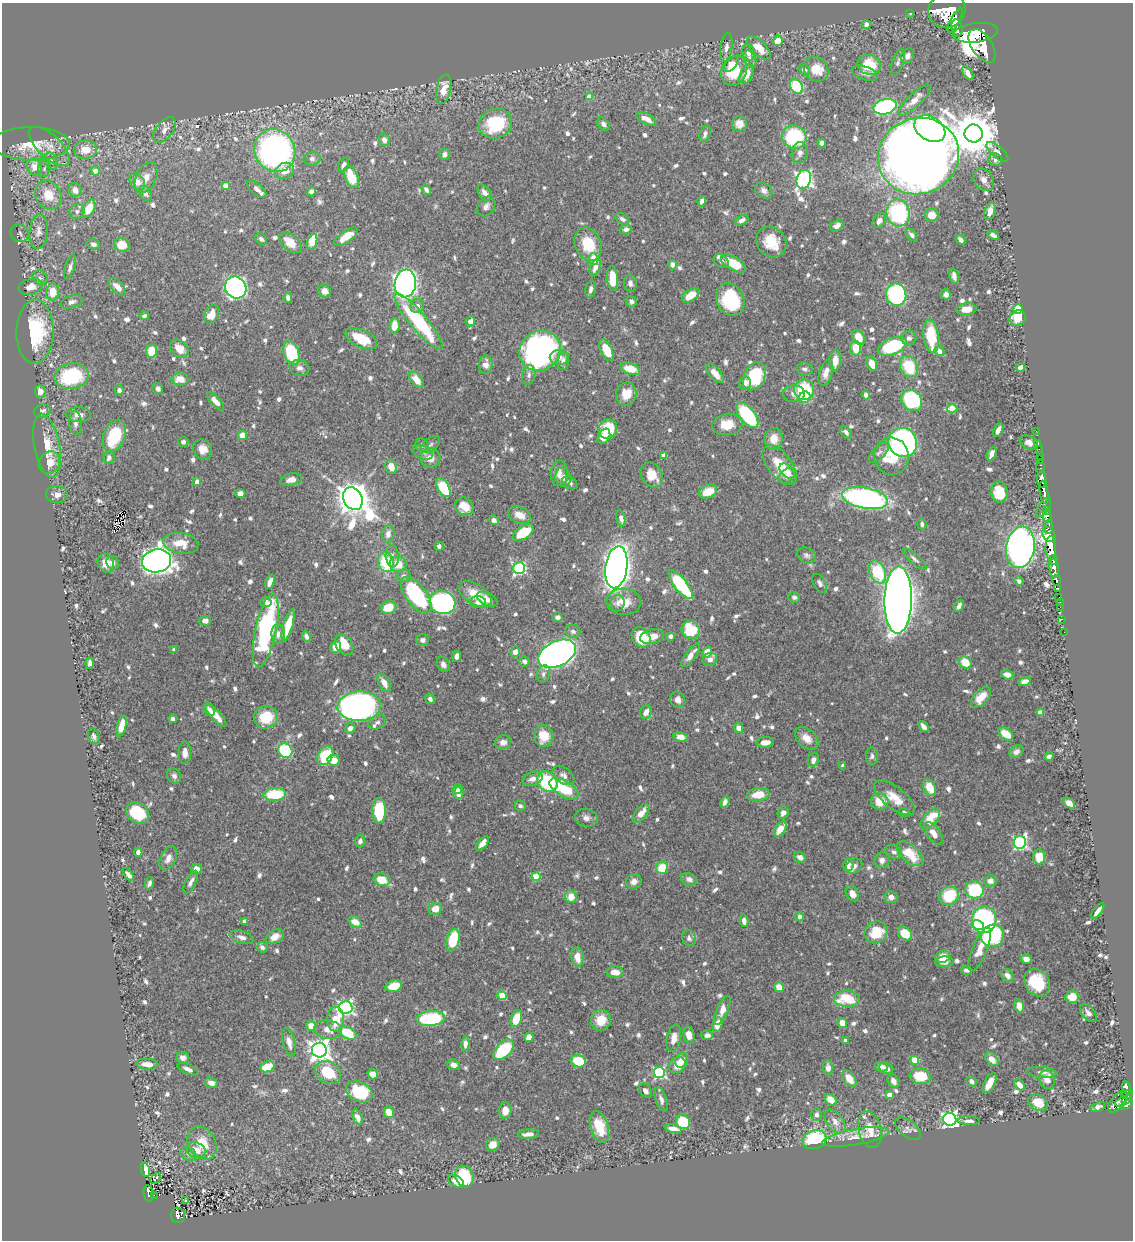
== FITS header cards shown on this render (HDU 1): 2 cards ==
NAXIS1  =                 1131
NAXIS2  =                 1238

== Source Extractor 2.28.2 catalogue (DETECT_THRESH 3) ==
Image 1131 x 1238 px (HDU 1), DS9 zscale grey, 1 PNG px = 1 image px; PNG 1135 x 1242 px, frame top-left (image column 1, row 1238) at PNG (2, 3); each listed source drawn as its Kron ellipse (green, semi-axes under 4 px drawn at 4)
Background 0.66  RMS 0.0096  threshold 0.0288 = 3 sigma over >= 5 px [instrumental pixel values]
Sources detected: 906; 1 with non-positive FLUX_AUTO (blend fragments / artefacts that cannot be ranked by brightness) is neither listed nor drawn; of the other 905, the 500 brightest by FLUX_AUTO listed and drawn (405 fainter detections omitted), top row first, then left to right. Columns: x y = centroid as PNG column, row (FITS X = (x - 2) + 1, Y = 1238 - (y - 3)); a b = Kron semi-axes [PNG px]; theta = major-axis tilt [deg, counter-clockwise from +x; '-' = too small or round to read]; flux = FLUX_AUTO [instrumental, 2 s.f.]
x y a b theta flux
947 10 19 17 26 7800
910 13 2 2 - 11
955 20 14 4 62 2600
866 25 4 4 - 3.6
957 28 8 5 -80 2100
976 33 22 9 8 6900
778 41 5 5 - 8.8
982 46 19 10 -57 7100
726 47 14 6 81 3.5
759 48 15 7 -44 12
748 52 8 6 -77 4
908 56 8 6 63 4.1
750 59 9 6 -63 2.2
898 62 14 5 73 2.4
731 64 9 5 50 4.5
869 65 12 10 -19 21
816 69 13 11 -45 11
804 70 6 4 -38 2.3
734 71 15 12 61 29
865 73 13 6 -19 2.8
968 73 8 4 -56 3.7
746 74 10 6 65 8.3
796 87 8 6 -58 36
444 89 15 7 79 9.4
589 97 4 4 - 7.3
914 100 21 6 43 7.4
885 107 11 7 13 89
646 119 11 5 -27 6.8
495 124 17 14 23 39
603 124 7 5 -53 3
739 124 8 7 - 6.1
930 129 17 11 -33 200
164 130 15 8 52 5.1
974 133 9 9 - 2700
705 134 8 5 69 2.8
794 137 12 11 - 54
384 140 6 5 - 3.7
822 143 4 4 - 3.3
31 144 39 16 0 22
49 146 26 11 -44 9.6
85 150 11 9 3 11
275 151 22 20 -59 240
997 152 13 5 -40 2.7
800 153 11 8 80 3.4
444 154 6 5 - 3.2
918 156 41 38 22 1400
312 159 8 7 - 2.1
995 160 7 6 - 2.2
51 161 9 6 -69 2.4
343 165 8 5 62 2.6
35 167 8 7 - 8
44 169 8 6 76 2.4
95 171 4 4 - 6.4
285 171 10 8 20 7.5
351 177 11 6 -67 18
146 178 16 10 64 6.6
804 179 10 7 75 230
984 180 12 9 -52 4.8
137 182 9 6 -58 7.3
225 186 4 4 - 6.3
257 189 11 5 -40 3
75 190 7 6 - 5.7
426 190 5 4 - 2.2
311 191 5 4 - 2.7
764 191 9 7 -41 3.2
484 193 9 5 -54 4.2
145 194 8 5 -55 2.9
48 195 15 12 -57 14
702 201 5 4 - 2.2
486 207 11 8 51 3.3
89 208 9 6 61 14
77 211 7 7 - 2.2
990 211 9 5 73 5.8
898 213 13 11 -78 72
932 215 7 6 - 8.8
622 219 7 5 -33 2.3
742 220 7 4 26 2.6
879 221 8 6 56 3.8
837 226 7 5 35 3.1
626 229 6 5 - 2.7
39 231 17 9 84 5.4
20 233 9 8 - 2
912 235 7 4 -45 2.4
993 235 6 4 -27 2.6
346 237 13 6 36 13
261 239 6 5 - 2.4
961 240 5 4 - 3.2
312 242 8 4 74 22
771 242 16 14 -49 15
290 243 13 8 -42 12
93 244 6 5 - 2.5
588 244 17 13 -68 20
122 245 8 6 -20 12
593 259 6 4 -87 12
721 261 8 6 -35 2.1
733 263 14 6 -30 18
673 265 5 4 - 4.1
70 267 13 4 73 2.5
595 268 9 5 69 4.2
954 276 8 4 -77 3
40 278 8 6 -38 2.1
612 278 12 5 -86 16
405 283 14 10 82 420
630 283 8 6 -82 2.6
30 287 12 8 15 7.2
117 287 11 6 -45 6.3
236 287 11 10 - 260
591 289 8 5 78 2.6
324 291 6 6 - 5.2
53 292 8 6 81 13
691 295 10 5 34 11
896 295 11 10 - 110
946 295 5 5 - 3.5
288 298 5 4 - 2.6
730 300 17 13 -63 47
72 302 11 6 20 2.9
631 302 6 5 - 2.1
417 306 7 7 - 3.1
967 309 10 6 9 6.1
1018 309 5 5 - 32
212 314 10 7 64 9.6
144 316 5 4 - 2
1018 318 8 7 - 13
470 321 5 4 - 3.2
419 322 36 8 -50 63
394 325 7 5 84 12
35 332 32 18 89 53
931 336 17 7 -81 30
858 337 7 6 - 12
909 338 7 7 - 2.3
361 339 17 8 -25 20
892 346 15 8 21 48
856 348 7 5 89 14
179 349 10 8 -43 8.2
607 350 11 6 -65 15
151 351 7 5 79 13
540 351 21 19 35 260
939 351 5 4 - 5.7
291 353 12 7 -72 38
559 357 9 7 2 3.7
835 360 10 6 83 8.5
563 361 9 6 81 3
872 364 7 5 -67 10
486 365 9 6 85 4.9
909 367 11 8 -63 25
1020 367 4 4 - 4.3
299 368 10 8 -16 3.4
630 369 10 5 -18 14
805 369 8 6 -6 2
715 373 12 5 -50 8.2
826 373 13 6 73 5.7
529 375 10 6 78 2.6
71 376 17 12 10 58
754 376 15 10 60 40
180 379 8 6 0 8.6
416 380 9 5 -52 9.4
745 383 7 6 - 4.1
158 389 6 5 - 2.6
119 390 4 4 - 2.5
804 390 10 10 - 42
40 391 6 5 - 5.1
626 394 12 10 78 11
794 394 11 8 3 4
866 395 4 4 - 3.8
805 397 6 5 - 15
216 401 11 5 -47 5.4
912 401 11 9 -52 69
952 409 5 4 - 17
42 411 8 6 18 2.4
78 415 13 7 0 4.8
747 415 15 7 -51 56
75 423 12 6 -87 2.8
727 424 15 10 9 13
608 429 10 9 - 30
998 430 7 4 65 4.4
1036 431 2 2 - 13
846 432 7 4 -49 2.2
242 435 5 4 - 8
114 436 17 10 69 36
604 436 8 5 61 6.4
774 439 11 9 83 7.8
183 442 5 5 - 2.2
903 442 15 14 - 180
1029 443 10 6 -25 3.6
1038 443 2 2 - 12
431 444 11 6 37 2.3
422 445 7 6 - 2.5
47 446 32 12 -79 17
202 449 10 9 - 6.9
1039 449 2 2 - 15
423 452 11 6 -26 2.7
879 452 13 6 44 2.9
992 454 7 4 66 4.5
664 455 4 4 - 6.7
892 456 18 17 - 25
1040 456 2 2 - 18
109 458 6 5 - 2.8
430 458 10 9 - 6.7
1039 460 3 2 - 30
49 462 12 10 55 8.5
780 465 23 12 -53 16
391 467 7 5 -70 8.1
1040 467 6 3 84 79
787 471 9 5 -46 3.5
559 473 13 8 87 5.2
652 475 13 10 -61 11
787 476 9 6 38 4.2
563 477 10 7 -78 3.5
1042 479 9 4 -84 2000
291 480 10 6 11 4
197 482 4 4 - 6.1
570 483 8 6 -31 2.2
443 487 10 5 -60 40
708 492 9 6 22 14
999 492 10 8 -84 20
1044 492 11 3 -81 1700
240 493 5 4 - 4.8
57 495 11 8 -8 4.2
865 498 23 10 -11 170
353 499 12 9 -63 1500
464 506 9 8 - 10
1044 507 11 5 58 340
1046 510 3 3 - 130
520 515 12 8 -24 7
1047 516 6 4 -76 710
621 519 8 4 -74 3
494 520 5 4 - 4.1
922 524 5 4 - 2
1049 527 7 3 82 560
523 532 12 6 34 27
388 534 8 6 80 4.4
1049 535 8 6 -57 1200
181 543 18 10 -10 13
439 546 4 4 - 2.7
1020 547 21 14 80 670
1051 548 12 5 89 3400
806 555 10 7 -26 2.3
392 556 11 6 -85 3.2
914 559 15 5 -41 2.4
1054 560 5 3 - 660
157 561 14 11 11 770
386 562 10 8 -77 31
106 563 10 8 -68 7.9
113 563 7 6 - 2.6
398 564 8 7 - 11
616 567 21 11 82 680
519 568 6 6 - 96
1054 568 9 4 -83 1700
878 572 12 8 -67 33
404 576 7 6 - 2
1056 580 5 3 - 320
1019 581 5 4 - 2
270 582 8 4 68 3.9
820 583 10 6 -61 2.3
681 585 18 6 -51 63
1057 588 3 3 - 130
475 594 18 10 -33 14
416 595 21 10 -53 62
794 597 6 5 - 2.1
1059 598 3 3 - 47
487 599 11 6 -26 5.2
898 600 33 13 89 1400
266 602 6 4 -16 3.1
478 602 8 6 -2 3.8
624 602 17 13 -3 12
1060 602 2 2 - 9
443 603 13 11 -15 140
618 603 8 7 - 2.7
959 606 7 4 61 2.4
389 607 8 6 19 14
1060 607 2 2 - 11
557 617 5 5 - 3.3
1062 619 3 2 - 8.4
205 621 6 5 - 3.7
288 625 16 4 74 20
691 630 9 8 - 36
266 631 37 10 78 100
573 631 7 6 - 2.3
1064 632 2 2 - 5.4
278 634 9 6 -85 4.7
306 636 5 4 - 2.4
670 636 4 4 - 3.2
641 637 11 8 -51 27
652 637 12 7 13 7.9
422 640 6 5 - 2.3
344 645 11 8 -53 17
336 647 6 5 - 10
174 650 4 4 - 2.9
515 652 5 4 - 5.9
707 652 5 5 - 8.4
557 654 20 12 25 410
691 655 14 5 54 7.1
457 656 5 4 - 3.1
710 659 7 6 - 3.4
524 661 5 5 - 2.1
965 662 6 5 - 15
89 663 5 3 - 2.3
443 664 8 6 -60 3.1
543 674 8 6 71 2.1
1007 675 6 4 -17 4.6
1025 682 6 4 16 4.9
384 683 10 5 -61 6.3
981 697 13 6 46 11
430 699 5 4 - 2.6
678 700 8 7 - 4
359 706 22 14 3 290
209 709 7 5 -60 3.1
646 712 7 5 69 5.3
1040 713 4 4 - 7.5
216 716 15 5 -48 8.3
266 717 12 11 - 21
173 719 4 4 - 2.1
377 722 9 6 26 2.3
122 726 10 4 76 11
923 726 6 4 -51 3
350 728 5 5 - 3.5
739 728 5 4 - 6.4
1006 734 8 5 -35 12
94 736 8 5 -68 2
544 736 11 9 -88 14
681 737 7 4 -12 6.5
807 738 13 9 -41 7.1
503 742 8 7 - 3.8
765 742 9 5 6 5.2
285 751 7 7 - 65
1016 752 7 5 38 2.9
185 753 11 6 -90 4.7
325 756 10 7 59 29
872 756 8 6 87 2
1049 756 4 4 - 2
334 760 6 5 - 9.2
813 760 7 5 68 3.3
843 765 4 3 - 2.7
174 776 8 6 -55 2.5
564 776 12 8 -37 3.6
532 779 10 7 20 4.5
547 782 11 9 -48 59
929 787 9 6 -67 13
458 789 5 4 - 6.7
564 789 16 8 -31 29
458 793 6 5 - 7.6
275 794 11 6 3 33
758 795 11 6 8 13
894 798 24 11 -38 12
725 802 6 4 67 2.3
880 802 9 8 - 13
1069 803 7 4 -36 5.5
520 806 6 5 - 2
379 811 13 6 -89 45
138 813 12 10 -35 32
641 813 11 5 51 7.8
783 813 6 5 - 3.8
904 813 6 4 -21 2.1
586 818 11 9 -11 3.7
930 819 12 6 47 21
780 829 8 5 57 9.3
934 833 13 7 -55 6.6
360 841 6 5 - 2.4
1020 842 6 6 - 120
482 843 9 4 49 4.2
138 852 4 4 - 4.5
894 852 9 6 -31 2.1
910 854 16 8 -43 18
800 857 6 5 - 4.4
1039 857 7 6 - 11
168 858 13 7 63 4.2
882 860 8 7 - 3.5
848 865 6 5 - 2.2
854 866 9 7 32 2.5
662 868 6 6 - 14
196 869 5 5 - 5.8
128 874 7 3 -54 2.5
536 877 4 4 - 23
689 879 8 6 -17 3.5
382 880 8 6 -20 14
634 881 8 7 - 4
990 881 6 5 - 4.7
191 882 12 5 63 2.8
149 883 6 4 68 2
975 890 9 8 - 49
852 894 8 6 -56 4.6
949 896 10 8 33 32
571 897 6 6 - 10
891 897 6 6 - 3.7
435 909 7 6 - 8.4
1098 911 9 3 53 3.4
799 916 5 4 - 2.4
984 920 13 12 - 160
244 921 4 3 - 2.4
744 921 6 4 -79 4.6
355 922 7 5 -34 9.3
978 925 6 4 -11 16
876 932 12 10 33 19
905 934 8 6 -41 19
992 936 11 11 - 80
242 937 12 6 -17 4.1
275 937 9 6 30 6.3
689 938 8 6 -65 2.3
453 940 11 6 74 32
262 947 5 5 - 2.3
980 949 23 7 67 9.8
577 957 9 6 -83 8.5
943 957 8 6 23 9.6
1026 959 5 4 - 3.6
944 962 9 5 3 4.2
966 970 5 4 - 2.3
615 972 8 6 -1 7.6
1007 975 7 5 -49 4.7
1037 983 15 12 -55 25
394 986 8 5 14 18
779 987 5 4 - 7.3
502 995 4 4 - 23
1072 997 6 6 - 10
847 999 13 8 -1 27
1019 1006 6 4 -71 7.8
346 1007 7 6 - 170
722 1010 15 6 66 6.8
1088 1013 10 6 -49 3
430 1018 14 7 5 62
336 1019 12 8 -90 17
516 1019 8 5 70 17
601 1020 10 9 - 11
842 1023 5 4 - 8.5
717 1025 7 5 77 9.3
311 1026 5 5 - 11
328 1029 14 9 -6 8.3
348 1033 9 6 -30 23
689 1035 8 5 -79 6.8
707 1035 6 4 2 3.5
529 1037 5 5 - 5.1
674 1038 14 7 79 6.4
845 1040 4 3 - 2.9
289 1042 14 6 -76 5
465 1044 7 4 85 3.4
319 1050 7 7 - 490
504 1050 12 7 47 42
183 1058 6 6 - 4
992 1059 8 5 -45 6.8
682 1060 7 6 - 6.7
915 1060 4 4 - 20
579 1061 7 6 - 22
147 1064 11 5 -4 5.7
454 1065 6 5 - 5
677 1065 9 7 39 11
267 1067 7 5 23 24
881 1067 7 4 -13 3.9
828 1068 7 5 -87 3.9
886 1068 7 5 -26 3.3
188 1069 11 5 -25 3.2
1041 1072 15 5 -4 2.7
328 1073 14 10 -31 22
659 1073 5 5 - 86
373 1074 5 5 - 6.6
920 1076 11 7 -9 17
849 1079 9 5 -54 9.7
1047 1080 9 7 -70 4
893 1081 7 5 -58 3.3
971 1081 5 4 - 2.4
211 1083 6 5 - 4.8
990 1083 11 5 62 9.5
1019 1085 6 4 -44 5.3
1126 1088 7 3 -78 230
645 1091 8 5 -56 2.7
359 1092 14 9 -24 35
1127 1094 6 3 26 290
889 1095 4 4 - 7.2
661 1100 13 5 -72 3.3
831 1100 7 5 -39 9.4
1118 1101 13 6 51 560
1123 1101 9 4 25 410
1038 1103 10 7 -25 13
1127 1105 7 3 36 530
1098 1107 8 4 21 2.2
505 1111 8 6 86 6.8
389 1112 6 5 - 8.2
816 1115 6 5 - 2.2
357 1117 8 5 -69 4.1
950 1119 6 6 - 250
969 1121 11 4 -2 2.7
683 1122 7 6 - 35
835 1122 14 8 -54 5.2
599 1127 16 8 -72 19
673 1129 9 4 -12 5.4
870 1129 19 11 -77 13
908 1129 15 8 -38 3.6
528 1134 11 4 5 4.3
856 1137 34 8 10 10
815 1140 12 9 16 52
202 1143 17 13 -58 15
493 1144 7 6 - 5.3
196 1150 10 7 -22 6.9
189 1154 8 6 -36 2.1
145 1170 7 4 -80 6.9
464 1176 11 9 -67 42
156 1179 6 3 46 7.5
456 1181 8 5 -30 6.7
149 1194 8 5 -79 130
154 1195 2 2 - 6.3
185 1200 3 3 - 3.3
178 1215 8 7 - 170
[405 fainter detections neither listed nor drawn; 1 non-positive-flux detection neither listed nor drawn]